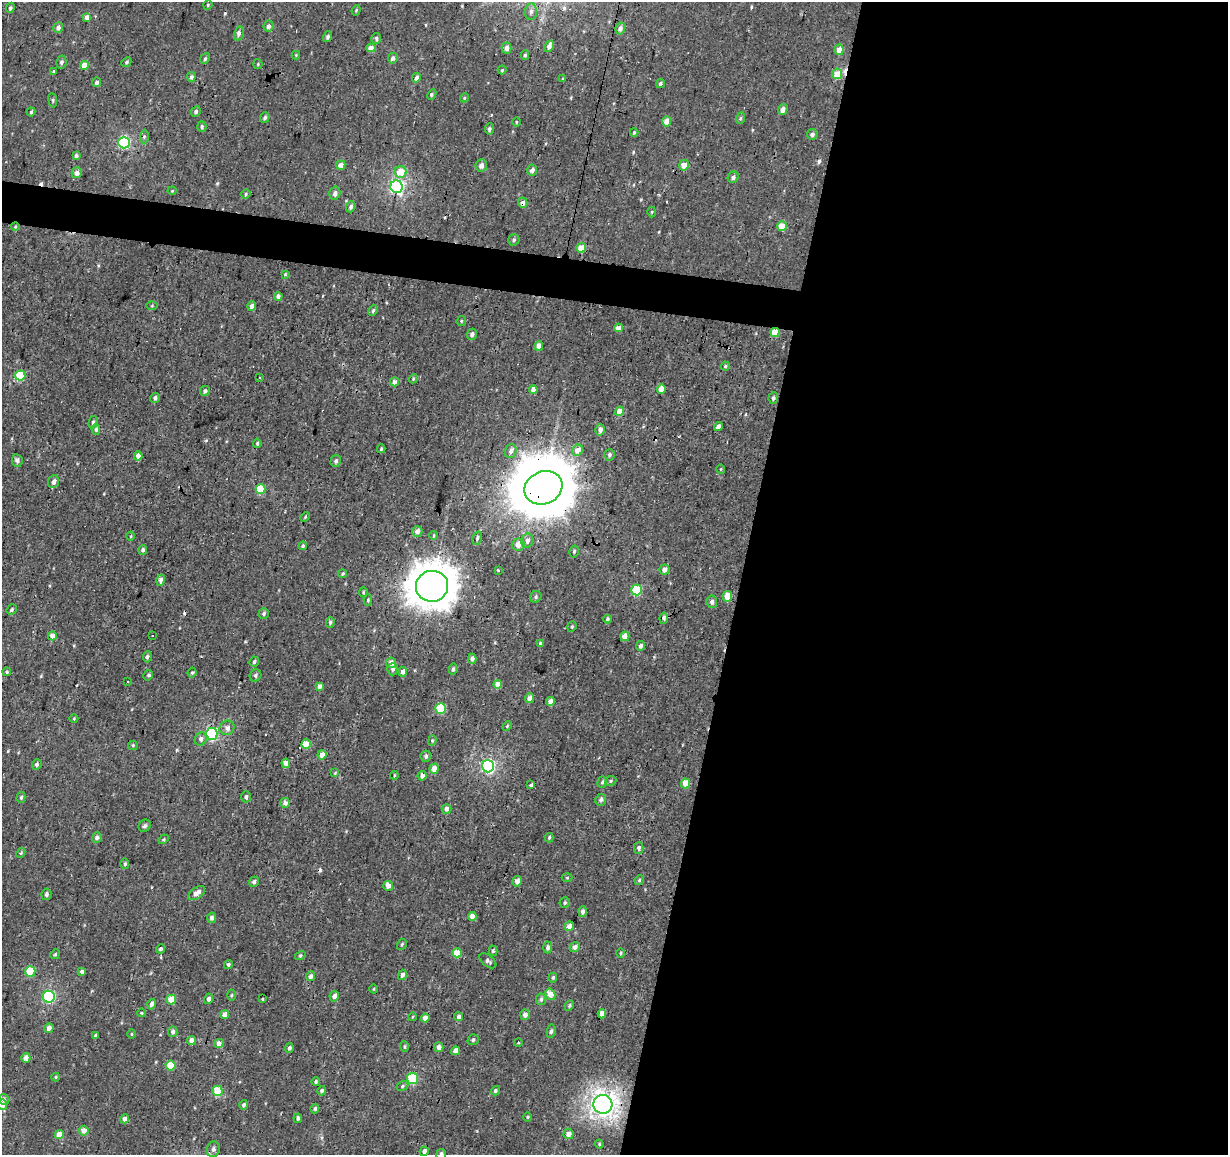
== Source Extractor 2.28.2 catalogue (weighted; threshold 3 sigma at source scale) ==
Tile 12 of 4 x 4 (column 4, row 3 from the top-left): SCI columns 3683-4908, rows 1435-2587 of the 4908 x 5112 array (HDU 1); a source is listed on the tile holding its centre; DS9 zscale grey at full resolution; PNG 1230 x 1157 px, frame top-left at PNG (2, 2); each listed source drawn as its Kron ellipse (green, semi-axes under 4 px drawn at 4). Shown black and unused: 42% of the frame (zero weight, under 2 of 3 exposures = <1% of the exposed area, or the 3 px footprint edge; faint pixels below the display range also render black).
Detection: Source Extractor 2.28.2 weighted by HDU 2 'WHT'; one run over the whole footprint, this tile lists its part. Background 0.00309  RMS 0.0034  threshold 0.0154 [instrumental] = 3 sigma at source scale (4.5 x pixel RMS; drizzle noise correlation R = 1.50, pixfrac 1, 0.0396/0.0396 arcsec/px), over >= 5 px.
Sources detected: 283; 1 inside a brighter object's white glare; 14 cosmic-ray / hot-pixel residue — neither listed nor drawn; the other 268 listed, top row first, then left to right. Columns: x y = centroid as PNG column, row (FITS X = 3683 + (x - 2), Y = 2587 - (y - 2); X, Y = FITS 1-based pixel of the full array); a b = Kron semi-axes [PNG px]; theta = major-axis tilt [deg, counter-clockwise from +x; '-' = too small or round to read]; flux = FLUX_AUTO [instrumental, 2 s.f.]
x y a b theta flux
208 5 5 4 - 0.4
10 8 5 4 - 0.69
356 10 5 4 - 0.44
531 11 8 6 85 1.3
87 17 4 4 - 2
268 26 5 5 - 1.3
58 27 5 5 - 1.5
620 28 6 5 - 1.5
239 33 7 4 77 1.1
328 37 5 4 - 0.75
376 38 5 5 - 0.68
549 46 6 4 57 1.5
371 48 4 4 - 2.7
507 48 5 5 - 1.6
839 50 5 4 - 3.2
296 55 4 4 - 0.35
525 55 5 4 - 0.56
205 58 6 4 51 0.63
393 58 5 4 - 1.3
61 62 6 5 - 0.77
126 62 5 4 - 0.49
258 64 5 4 - 0.37
84 65 4 4 - 4.4
502 70 4 4 - 0.4
53 71 4 3 - 1.6
837 74 5 5 - 5.6
191 77 5 4 - 1.1
416 78 5 4 - 1.3
563 79 4 3 - 0.31
97 82 5 4 - 0.94
660 84 5 4 - 0.71
432 94 6 4 64 0.66
464 98 5 3 - 0.4
53 100 7 3 -82 0.43
783 109 6 4 72 1.8
31 112 4 3 - 0.51
196 112 5 4 - 0.89
265 118 5 4 - 0.74
741 118 6 3 68 0.56
666 121 5 4 - 3.1
516 122 4 3 - 0.29
202 127 5 4 - 0.73
489 129 6 4 82 0.77
634 132 4 3 - 0.38
812 134 5 5 - 1.1
144 136 7 3 89 0.51
124 143 6 5 - 46
76 156 4 3 - 1
341 165 5 4 - 2.6
684 165 5 5 - 3.6
481 166 6 5 - 1.5
532 170 5 5 - 1.4
401 172 6 6 - 6.6
77 173 5 5 - 1.9
733 177 6 5 - 1.2
397 187 6 6 - 68
172 191 4 4 - 0.33
335 193 7 5 76 1.3
246 194 5 4 - 0.38
523 203 5 4 - 1.6
351 207 5 4 - 0.89
652 212 5 3 - 0.36
782 226 5 4 - 7
15 227 4 3 - 0.3
514 240 6 5 - 0.67
581 248 5 4 - 6.1
285 274 3 3 - 0.35
278 296 4 4 - 1.1
152 306 6 4 2 0.38
252 306 5 4 - 1.1
373 311 6 4 64 0.5
461 321 5 4 - 0.46
618 328 4 4 - 2.7
775 333 4 4 - 7.4
472 334 6 5 - 1.1
539 346 5 4 - 1.9
725 366 4 4 - 0.49
20 375 5 5 - 15
260 378 3 3 - 0.51
413 379 5 3 - 0.31
394 382 4 4 - 2
661 389 4 4 - 4.5
533 390 4 4 - 2.4
205 391 5 4 - 0.99
155 398 5 4 - 0.91
773 398 5 5 - 0.75
619 411 5 4 - 3.3
93 422 6 4 74 0.66
718 426 5 4 - 1.2
96 429 5 3 - 0.7
600 430 5 4 - 1.8
257 443 5 3 - 0.56
381 449 4 3 - 0.45
577 450 6 5 - 3.3
511 451 7 6 - 1.4
609 455 6 5 - 0.9
138 456 4 4 - 2
17 460 6 5 - 1.1
336 461 6 5 - 0.93
721 469 5 3 - 0.3
54 482 6 5 - 1.6
543 488 19 16 24 2100
261 489 5 5 - 11
305 517 5 3 - 0.34
417 531 5 5 - 2
433 535 4 3 - 0.36
131 536 4 3 - 0.28
477 538 7 4 74 0.87
527 541 7 6 - 1.7
518 545 6 6 - 2.5
303 546 4 4 - 0.55
143 550 5 4 - 0.77
574 551 6 4 75 0.53
498 570 3 3 - 1.8
664 570 5 5 - 2.1
342 574 4 3 - 0.5
161 580 6 4 72 1.6
432 586 16 15 - 810
637 590 5 5 - 17
363 592 5 3 - 0.36
727 596 5 5 - 4.7
536 597 6 5 - 0.63
368 600 6 4 89 0.5
712 602 6 5 - 1.1
12 610 5 5 - 0.73
264 613 5 5 - 0.72
664 618 5 4 - 1.4
608 619 4 3 - 0.6
330 622 5 4 - 0.68
572 627 5 4 - 0.49
152 635 3 2 - 0.48
52 636 4 4 - 1.8
625 636 5 4 - 4.2
540 643 4 3 - 0.84
640 646 5 4 - 1
147 657 6 4 81 0.71
472 659 5 4 - 1.1
254 662 5 4 - 0.67
391 663 5 5 - 2.2
393 669 6 5 - 0.9
453 669 5 4 - 0.73
7 672 4 4 - 0.43
403 672 5 4 - 1.6
192 673 5 3 - 0.49
148 675 5 3 - 0.54
255 675 6 5 - 0.78
127 682 3 2 - 0.3
498 684 4 4 - 2.9
319 686 4 4 - 1.8
529 698 5 4 - 2
550 702 4 4 - 2
441 708 5 5 - 16
74 719 4 4 - 0.32
507 726 5 3 - 0.36
227 728 8 7 - 1.6
212 734 6 6 - 39
201 739 7 6 - 1.2
432 740 5 4 - 0.47
306 744 5 4 - 6.1
133 745 5 4 - 0.41
322 755 4 4 - 3.4
426 756 6 5 - 0.82
286 763 4 4 - 2.5
37 764 5 4 - 0.82
488 766 6 6 - 63
434 769 5 4 - 3.3
335 773 4 4 - 0.38
394 775 4 3 - 0.32
422 776 5 4 - 1.6
611 781 6 4 24 0.55
602 782 6 4 73 0.58
686 783 5 4 - 5.1
531 784 4 3 - 2.6
21 797 5 4 - 0.63
246 797 5 5 - 0.74
601 800 6 5 - 1.1
285 803 5 5 - 1.3
446 809 5 5 - 1.5
145 826 6 5 - 0.78
97 838 5 4 - 1.3
549 838 5 3 - 0.53
164 839 5 3 - 0.36
639 848 6 5 - 0.88
21 853 5 4 - 0.53
125 864 5 4 - 0.62
567 878 5 3 - 0.33
639 880 5 4 - 0.52
517 881 5 4 - 1.9
254 882 5 4 - 0.85
388 886 5 4 - 2.4
197 893 9 5 36 2.5
46 894 6 5 - 0.91
565 903 5 5 - 0.55
583 911 5 4 - 1.2
472 916 4 4 - 2.2
211 918 5 4 - 1.2
569 926 5 4 - 2.2
402 944 6 4 60 0.54
548 947 6 4 88 1.1
575 947 5 4 - 1.7
161 949 4 4 - 0.96
493 951 5 4 - 0.63
457 953 5 4 - 7.1
621 953 5 3 - 0.37
55 954 5 4 - 0.53
300 955 5 4 - 0.49
488 961 10 5 -37 1
228 964 5 4 - 0.74
30 971 5 5 - 9.6
82 972 4 4 - 0.84
402 975 5 4 - 1.4
310 976 5 4 - 1.3
553 978 5 4 - 0.46
374 989 4 3 - 0.3
550 994 6 5 - 4
232 995 5 3 - 0.37
334 996 5 4 - 1.9
49 997 6 6 - 37
209 999 5 4 - 1.2
262 999 3 2 - 0.29
541 999 6 5 - 0.78
171 1000 5 4 - 6.2
151 1004 5 4 - 1.5
569 1006 5 4 - 0.59
142 1013 4 3 - 0.29
225 1014 4 4 - 2.9
602 1014 4 4 - 2.8
525 1015 5 5 - 1.7
412 1017 4 3 - 0.3
459 1017 4 4 - 0.98
425 1018 4 4 - 2
49 1028 5 4 - 1.9
551 1031 7 4 81 0.73
173 1032 5 4 - 1.1
132 1034 4 3 - 0.3
96 1036 4 3 - 0.78
473 1040 6 5 - 0.72
191 1041 4 4 - 2.1
518 1043 4 3 - 0.3
219 1044 5 4 - 2.8
404 1047 5 4 - 0.48
439 1047 5 4 - 2.1
289 1048 5 4 - 0.8
455 1051 4 4 - 2.4
26 1058 5 4 - 2.4
171 1066 5 5 - 9.1
56 1077 4 4 - 0.36
413 1078 5 5 - 20
316 1081 4 4 - 0.64
402 1086 6 4 29 0.55
218 1091 5 5 - 10
322 1091 4 4 - 0.84
495 1091 5 4 - 0.66
4 1100 5 4 - 1.1
603 1104 9 9 - 230
2 1105 5 5 - 2.1
244 1105 5 4 - 0.82
315 1109 5 4 - 0.68
528 1117 5 3 - 0.38
298 1118 4 4 - 0.75
125 1119 4 4 - 1.9
84 1131 5 5 - 2.7
568 1134 5 5 - 2.4
59 1135 4 4 - 3.5
599 1144 4 4 - 0.42
213 1149 8 6 75 1.2
424 1151 5 4 - 1.3
441 1154 5 5 - 1.4
Overlapping masked pixels (flux is a lower limit): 6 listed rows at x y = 523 203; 15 227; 618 328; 775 333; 543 488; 432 586
Isophote crosses this tile's border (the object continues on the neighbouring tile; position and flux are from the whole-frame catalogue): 2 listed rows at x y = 2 1105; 441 1154